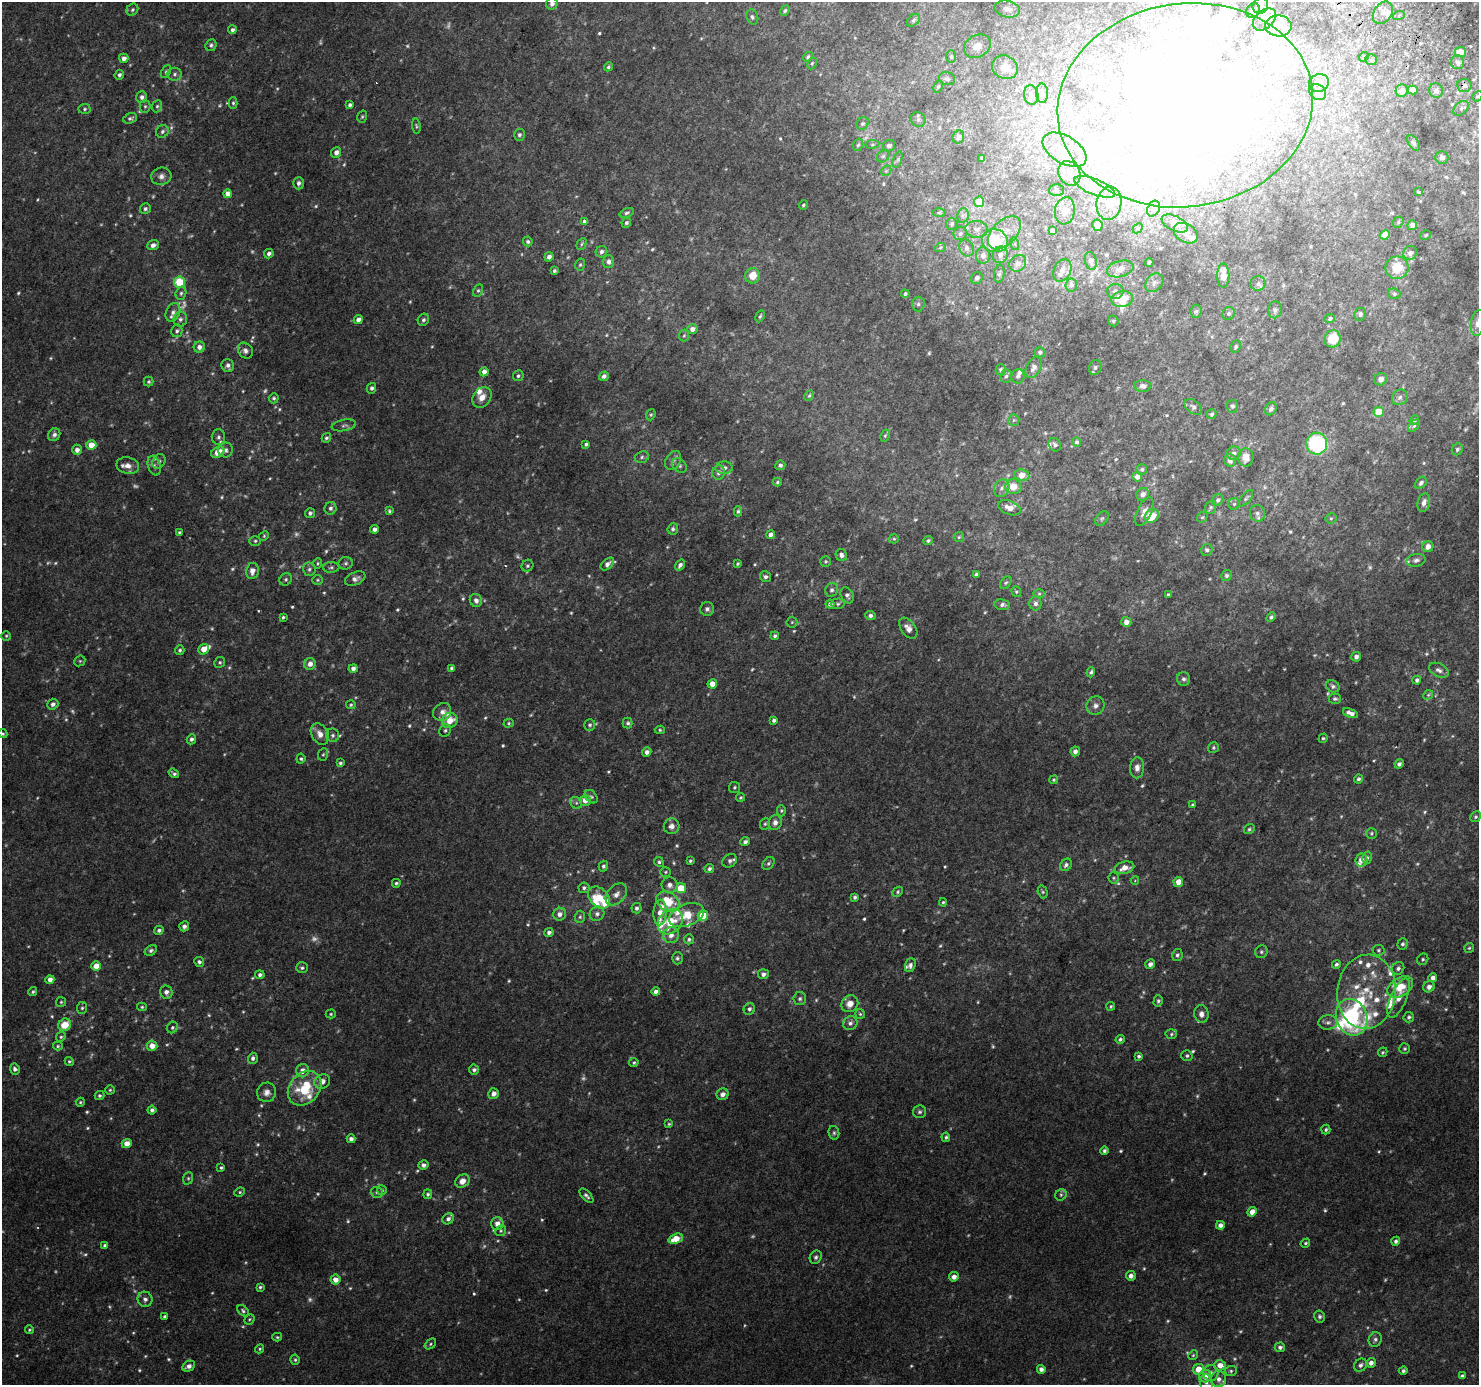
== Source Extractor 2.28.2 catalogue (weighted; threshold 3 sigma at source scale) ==
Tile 10 of 4 x 4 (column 2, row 3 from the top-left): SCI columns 1508-2984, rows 1673-3055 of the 5961 x 6042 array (HDU 1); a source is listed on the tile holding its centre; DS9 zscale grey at full resolution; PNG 1481 x 1387 px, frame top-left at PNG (2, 2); each listed source drawn as its Kron ellipse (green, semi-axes under 4 px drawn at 4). Shown black and unused: <1% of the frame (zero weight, under 2 of 3 exposures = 2% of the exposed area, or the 3 px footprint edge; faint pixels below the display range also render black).
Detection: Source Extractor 2.28.2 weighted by HDU 2 'WHT'; one run over the whole footprint, this tile lists its part. Background 0.0747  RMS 0.013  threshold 0.0567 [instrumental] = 3 sigma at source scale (4.5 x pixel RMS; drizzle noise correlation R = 1.50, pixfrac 1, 0.0396/0.0396 arcsec/px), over >= 5 px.
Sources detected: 771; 82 too faint to see at this stretch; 21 inside a brighter object's white glare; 1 cosmic-ray / hot-pixel residue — neither listed nor drawn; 51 inside a brighter listed object's ellipse — not listed separately; of the other 616, all 500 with FLUX_AUTO >= 1.62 (the completeness limit of this list) listed and drawn (116 fainter detections not listed), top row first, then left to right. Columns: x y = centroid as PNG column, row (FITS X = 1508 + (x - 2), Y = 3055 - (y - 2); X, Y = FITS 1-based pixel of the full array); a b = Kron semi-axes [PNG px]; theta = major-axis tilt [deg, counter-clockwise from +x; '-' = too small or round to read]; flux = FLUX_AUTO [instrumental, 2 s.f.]
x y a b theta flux
552 4 6 5 - 5.2
1260 6 8 7 - 5.3
1007 9 13 8 -11 7.4
132 10 6 5 - 2.5
1253 10 8 6 58 3.4
785 11 5 4 - 2.3
1383 13 12 9 53 9.4
1399 15 6 4 20 1.6
752 17 8 5 -69 3
1264 19 13 9 41 11
913 20 8 5 42 2.6
1278 26 13 10 -1 16
232 30 4 4 - 3.7
211 45 6 5 - 2.8
977 46 14 11 30 12
1461 52 5 5 - 16
808 57 6 4 47 2.2
951 57 6 5 - 2.5
1364 57 5 4 - 1.7
124 58 5 4 - 6.3
1371 60 6 5 - 2.2
1457 62 7 6 - 4.5
812 63 6 4 62 1.8
608 67 5 4 - 2.2
1005 67 13 11 -27 18
166 72 7 4 63 2.1
175 74 7 6 - 3.1
119 75 5 4 - 3.4
947 79 8 6 -15 3.6
1319 83 10 8 24 7.8
1464 86 7 6 - 4.5
938 87 6 4 63 1.8
1413 90 5 4 - 7.2
1402 91 6 6 - 8.7
1436 91 7 7 - 5.2
1318 92 9 7 -39 5.1
1042 93 10 6 -88 4
1031 95 10 7 -81 6
1477 96 5 4 - 2.3
142 97 6 5 - 5
233 103 6 4 89 2
350 105 4 3 - 3.2
1185 105 128 102 8 1200
145 106 6 5 - 2.5
157 106 6 5 - 1.9
1461 108 9 6 39 3.5
85 109 6 5 - 2.3
362 117 6 4 73 1.8
130 118 7 5 19 2.7
918 119 8 7 - 3.7
862 124 7 5 42 2.7
416 126 7 4 -82 1.8
162 131 7 6 - 3.4
519 135 6 5 - 3
958 137 7 5 64 4.1
1413 143 9 5 -57 2.8
872 144 7 3 8 1.8
858 145 6 4 70 2.1
889 146 6 5 - 4.3
1065 150 24 13 -31 31
336 152 5 5 - 5.9
883 156 7 5 44 2.7
1442 157 6 6 - 4.2
982 158 3 3 - 2.1
898 159 8 3 71 2.3
886 171 6 4 44 1.8
1069 173 13 10 -63 14
161 176 10 9 - 6
299 183 6 5 - 4.7
1095 187 21 8 -22 17
1056 190 7 6 - 3.1
1419 192 3 3 - 3.5
228 194 4 4 - 11
979 202 5 5 - 26
1109 203 17 12 81 19
803 205 5 4 - 1.9
145 209 5 5 - 3.1
1153 209 8 6 63 3.9
1065 211 14 10 80 13
627 213 7 4 20 2.6
939 213 6 4 0 1.7
963 215 7 5 78 3.4
584 221 3 3 - 5.1
1398 222 6 5 - 2
626 223 5 4 - 2.4
1175 223 14 7 -25 7
952 224 6 5 - 3.1
1097 225 6 5 - 9.2
1412 225 5 4 - 6.6
1138 228 6 4 44 1.9
977 229 11 8 -6 8.3
1052 231 4 4 - 3.1
960 233 7 6 - 3.8
1004 233 20 12 46 20
1186 233 13 9 -30 11
1385 235 5 4 - 12
1426 235 5 4 - 1.7
528 241 5 4 - 2.7
995 241 13 11 -18 55
582 244 6 4 63 2.2
1015 244 6 4 -73 1.9
153 245 6 5 - 5.2
940 248 6 3 21 1.7
967 248 9 7 -70 5.8
601 252 6 5 - 3.8
1410 253 7 6 - 6.3
269 254 5 4 - 4.4
1000 255 8 7 - 6.9
983 256 8 7 - 7.1
549 257 5 4 - 5.2
1091 261 9 6 -75 6.1
608 262 6 5 - 4.6
1149 262 4 3 - 2.7
1018 263 9 7 45 7.7
580 265 6 5 - 2
1397 268 11 11 - 29
1120 269 13 8 15 9.4
1062 270 12 8 63 7.3
554 271 3 3 - 2.5
999 274 9 5 84 3.2
1223 275 12 6 -90 14
753 276 7 7 - 20
977 278 6 5 - 4.3
179 282 5 5 - 54
1154 283 10 8 49 5
1258 283 7 7 - 3.9
1071 285 6 6 - 4.7
478 290 6 4 62 2.3
1115 291 8 7 - 5.2
181 293 7 5 74 2.6
905 294 4 3 - 2.6
1394 294 6 5 - 2.2
1122 299 11 8 11 31
918 304 7 6 - 3.3
1275 310 8 7 - 4
1196 311 7 6 - 2.7
173 312 9 6 64 5.3
1229 313 6 6 - 3.2
1360 314 6 6 - 3.7
760 316 6 3 64 1.9
180 319 7 6 - 4
1330 319 5 4 - 2.8
358 320 5 4 - 7.1
423 320 6 5 - 2.7
1113 321 6 5 - 1.9
1478 323 13 7 82 7.2
692 329 5 5 - 6.4
177 331 6 5 - 2.9
684 335 6 5 - 1.8
1333 339 9 8 - 35
199 347 6 5 - 6.7
1236 347 6 5 - 3
245 351 8 7 - 4.5
1040 352 5 5 - 3.4
228 365 6 6 - 4.1
1034 367 11 7 63 7.1
1095 367 8 6 70 3.7
1001 370 5 5 - 3
484 372 4 4 - 7.9
518 376 5 5 - 2.5
604 376 5 4 - 5
1006 376 7 6 - 2.9
1018 376 7 6 - 4.1
1381 379 6 6 - 5.6
149 382 5 5 - 2.1
1143 386 8 6 -3 6.9
372 388 5 4 - 3.4
809 395 5 4 - 1.7
482 397 11 8 55 11
1400 397 8 7 - 4.2
274 398 5 5 - 2.3
1232 406 6 6 - 2.8
1193 407 10 6 -38 4
1271 409 7 5 61 3.6
1379 412 5 5 - 24
1212 414 5 4 - 2.3
651 415 6 4 67 1.8
1014 420 6 5 - 2.4
1414 420 5 4 - 1.7
344 425 12 5 10 3.7
1414 426 7 4 53 2.1
54 435 7 5 57 4.3
885 436 6 4 63 1.8
218 437 8 6 87 4
326 438 5 4 - 2.3
1077 442 4 4 - 3.1
586 444 4 3 - 2.4
1317 444 11 10 - 110
91 445 5 5 - 21
1055 445 7 6 - 4
1457 449 6 5 - 2.7
77 450 5 5 - 6.3
225 450 7 7 - 4.2
218 452 7 5 32 13
1234 453 7 6 - 3.9
642 457 7 5 19 2.6
1246 457 9 8 - 11
673 460 10 7 60 4.7
1230 460 6 6 - 5.4
159 461 8 6 55 3.4
780 465 5 5 - 3.8
128 466 11 8 -13 8.9
154 466 10 6 -73 4.3
679 466 8 6 -45 3.1
724 468 8 6 3 4.6
1142 469 5 5 - 2.9
719 473 7 6 - 5.3
1022 475 7 5 -8 20
1137 477 5 5 - 9
777 482 4 3 - 1.9
1421 483 7 5 48 3.6
1013 487 8 7 - 19
1002 488 9 7 62 6
1143 494 7 6 - 6.9
1246 498 10 4 50 2.4
1218 500 6 5 - 3.2
1424 503 9 6 74 6.9
1234 504 6 6 - 2.2
1211 507 7 5 73 2.3
330 508 6 6 - 4
1009 508 12 7 -20 11
389 511 4 3 - 1.8
738 511 5 3 - 2.3
1144 512 15 7 65 8
310 513 5 5 - 3.3
1257 513 8 7 - 4.8
1152 516 7 6 - 28
1202 517 6 4 41 1.9
1331 518 5 5 - 1.8
1102 519 8 5 49 2.6
374 529 4 4 - 4.8
673 529 5 5 - 3.3
179 532 3 3 - 1.7
770 535 4 4 - 6.3
264 536 5 4 - 1.7
959 537 5 5 - 1.7
894 539 5 4 - 1.7
255 541 6 5 - 2.2
928 541 4 3 - 1.9
1428 547 5 5 - 9.5
1207 550 6 6 - 3.5
841 555 6 5 - 4.5
1416 560 9 6 12 4.3
826 561 5 5 - 2
318 563 5 4 - 1.7
346 563 7 6 - 2.8
607 564 8 5 41 5.5
737 564 4 3 - 2
680 565 6 4 56 4.3
527 566 6 5 - 2.4
331 567 8 5 1 2.6
309 569 7 6 - 3.1
252 571 8 6 80 7.8
976 574 4 3 - 3.1
1226 575 5 5 - 2.9
765 577 5 5 - 3.4
286 579 6 5 - 2.4
355 579 11 6 23 5.5
317 580 5 5 - 1.8
1006 583 7 5 48 2
832 590 7 6 - 3.8
1016 592 5 4 - 1.8
1039 594 6 4 0 1.9
1168 594 3 3 - 2
847 595 8 6 -62 4.2
476 600 7 6 - 4.6
1035 603 7 6 - 4.4
830 604 4 4 - 4.3
838 604 7 5 3 2.5
1002 605 8 5 -7 3.6
707 609 7 7 - 3.9
870 615 5 4 - 4.1
283 617 4 3 - 2
1271 617 5 4 - 2.8
792 622 5 5 - 1.7
1126 622 5 5 - 7.8
908 628 12 7 -54 9.3
6 636 5 4 - 1.7
775 636 4 4 - 2.9
204 649 5 5 - 15
180 650 5 4 - 2.6
1356 657 5 4 - 4.8
80 661 6 5 - 1.8
220 662 5 5 - 2.2
310 664 6 5 - 7.9
353 668 4 4 - 5.6
451 668 4 3 - 2.9
1439 670 10 6 -28 4.7
1091 672 5 4 - 2.6
1184 679 6 6 - 4.1
1417 680 4 4 - 3.4
712 684 5 4 - 14
1333 686 7 5 -31 3.4
1428 695 5 4 - 1.7
1335 699 6 5 - 2.6
53 704 6 5 - 4.7
351 705 5 4 - 1.9
1095 706 9 8 - 6
442 712 10 8 43 7.1
1350 713 8 4 -22 6.7
450 720 8 7 - 19
774 720 4 4 - 3.5
509 723 5 4 - 1.8
628 723 5 5 - 3
590 725 6 5 - 3
445 730 6 5 - 2.5
660 730 5 4 - 1.8
3 734 5 4 - 1.8
320 734 11 8 -60 9.9
333 735 6 6 - 3.2
1323 738 5 4 - 1.9
191 739 5 4 - 3.6
1213 748 6 5 - 2.3
1075 751 5 4 - 6.4
647 752 5 4 - 5.2
323 754 6 5 - 2
301 759 5 4 - 2.1
340 763 4 4 - 2.2
1399 764 5 4 - 3.9
1137 768 10 7 87 7.6
174 773 5 3 - 2.6
1358 779 4 4 - 2.8
1054 780 5 4 - 1.7
734 787 5 5 - 2.1
591 797 7 5 -47 2.6
740 797 4 4 - 1.8
585 800 5 5 - 10
576 803 6 5 - 2.4
1192 805 4 3 - 1.8
781 811 6 4 89 1.7
1475 817 5 5 - 2.2
775 823 7 6 - 6.7
765 824 6 5 - 2.1
672 826 8 7 - 7.7
1249 829 5 5 - 2
1371 833 5 5 - 2.1
745 842 5 4 - 4.2
1367 858 6 4 76 2.1
1361 860 6 6 - 7.9
690 861 3 3 - 1.8
730 861 8 6 36 3.9
659 862 5 4 - 2.6
768 863 7 5 51 2.6
1066 865 7 5 48 4
603 866 5 4 - 2.9
1124 868 10 6 15 13
709 869 5 4 - 3.1
665 872 5 4 - 1.6
1114 878 5 5 - 2.1
1135 880 4 3 - 1.8
1178 882 5 4 - 11
396 883 4 4 - 2.4
670 885 8 7 - 6.6
584 888 5 5 - 3.1
681 888 5 5 - 30
898 892 6 4 45 1.9
1043 892 6 5 - 2.1
616 894 13 8 46 8.7
855 897 3 3 - 2.6
599 898 12 9 -46 22
668 902 12 9 -31 33
943 902 4 3 - 1.7
637 908 5 5 - 3.9
660 912 13 6 88 13
559 914 6 6 - 6.9
597 914 7 7 - 4.9
687 915 18 11 21 26
703 915 5 5 - 38
580 917 6 5 - 2.5
670 922 14 11 48 31
184 926 5 5 - 4.5
159 930 5 4 - 3.2
549 932 4 4 - 4.1
671 935 8 7 - 8.1
689 939 5 4 - 2.8
1403 944 6 5 - 3.1
1469 948 5 5 - 1.9
151 950 7 4 33 2.8
1378 950 6 5 - 1.9
1261 952 6 6 - 2.4
1177 955 6 5 - 2.9
677 958 6 5 - 2.6
1423 959 6 5 - 2.1
199 962 5 5 - 3.4
1150 964 5 4 - 6
1336 964 4 4 - 2.3
910 965 7 5 69 3.9
96 966 5 5 - 14
302 968 6 5 - 2.9
1398 968 6 5 - 3.5
763 974 5 5 - 4.6
260 975 4 4 - 3.5
1433 978 4 4 - 5.7
50 980 4 4 - 8.2
1400 987 14 9 32 19
1429 987 6 5 - 6.7
33 992 5 4 - 1.9
166 992 6 6 - 5.5
656 992 4 4 - 5.7
1367 992 37 29 84 67
1399 998 21 8 67 13
800 999 6 6 - 3
1158 1001 6 4 74 2.4
61 1002 5 5 - 1.8
850 1004 9 8 - 11
1111 1006 4 3 - 1.8
142 1007 5 4 - 1.8
82 1008 6 5 - 2.1
749 1009 6 5 - 3.9
331 1014 5 4 - 1.6
860 1014 5 5 - 1.8
1201 1014 8 7 - 6.2
1352 1017 19 15 -70 160
1409 1017 5 5 - 2.9
1328 1022 9 7 9 4.7
850 1023 7 6 - 4.5
65 1025 7 6 - 22
172 1027 6 5 - 2.7
1171 1034 6 5 - 2.1
61 1037 5 4 - 2
1120 1039 5 4 - 3.1
58 1046 5 4 - 1.6
152 1046 5 5 - 12
1405 1049 5 5 - 2
1383 1052 5 4 - 1.6
1139 1056 4 4 - 2.6
1187 1056 5 5 - 2.3
253 1058 5 5 - 4.1
69 1061 5 4 - 2.1
634 1062 5 4 - 1.9
15 1069 5 4 - 3.9
474 1070 5 5 - 3.5
303 1071 6 6 - 8.9
322 1081 8 7 - 7.8
305 1088 19 15 49 56
110 1090 4 4 - 1.6
267 1092 10 9 - 7
494 1094 5 5 - 6.6
723 1094 6 6 - 5.4
100 1096 5 4 - 2.4
80 1102 4 4 - 1.7
152 1110 4 4 - 4
920 1112 6 6 - 2.9
669 1124 4 4 - 1.6
1326 1130 5 4 - 2.4
834 1133 7 5 -77 2.5
946 1137 4 4 - 2.2
351 1139 4 4 - 4.7
127 1143 5 4 - 11
1104 1151 4 4 - 2.8
423 1165 5 4 - 4.4
221 1168 4 3 - 2
188 1178 6 5 - 2.1
462 1181 7 6 - 9.3
382 1190 5 5 - 2.2
240 1192 5 4 - 1.7
377 1192 6 5 - 2.4
428 1194 5 4 - 2.3
1061 1195 6 5 - 2.5
586 1196 9 4 -47 3.2
1252 1212 5 4 - 11
448 1219 6 5 - 4.7
497 1223 6 6 - 7.4
1220 1225 4 4 - 5.9
501 1231 6 5 - 1.9
676 1239 7 4 19 20
1396 1241 4 4 - 3.5
1305 1243 5 4 - 1.9
105 1245 4 4 - 2.8
816 1257 7 5 62 3
1131 1276 5 5 - 6.2
954 1277 5 4 - 7.4
335 1280 5 5 - 9.3
260 1287 4 3 - 2.1
145 1299 7 7 - 4.6
243 1311 6 4 -44 2.3
165 1316 4 3 - 2.6
1319 1316 6 5 - 2.8
249 1319 5 4 - 1.7
29 1330 4 4 - 1.7
277 1337 5 4 - 1.7
1375 1340 7 6 - 3.3
430 1344 6 4 40 2.1
1280 1347 5 5 - 3.7
260 1349 5 4 - 1.7
1193 1355 5 4 - 1.7
295 1360 5 4 - 2
1371 1363 5 4 - 6.4
1220 1365 6 5 - 10
1361 1365 7 6 - 3.7
189 1366 7 5 27 6
1041 1369 4 4 - 5.5
1198 1369 6 5 - 17
1231 1371 6 5 - 2.3
1403 1371 4 4 - 2.9
1211 1373 8 7 - 5.5
1205 1376 6 6 - 12
1462 1376 4 4 - 3
1219 1379 8 7 - 7.5
1206 1383 8 6 -75 3.3
Overlapping masked pixels (flux is a lower limit): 2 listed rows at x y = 1464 86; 1185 105
Isophote crosses this tile's border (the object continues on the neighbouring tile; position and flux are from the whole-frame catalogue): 4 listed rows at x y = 1477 96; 1185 105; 1478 323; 3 734